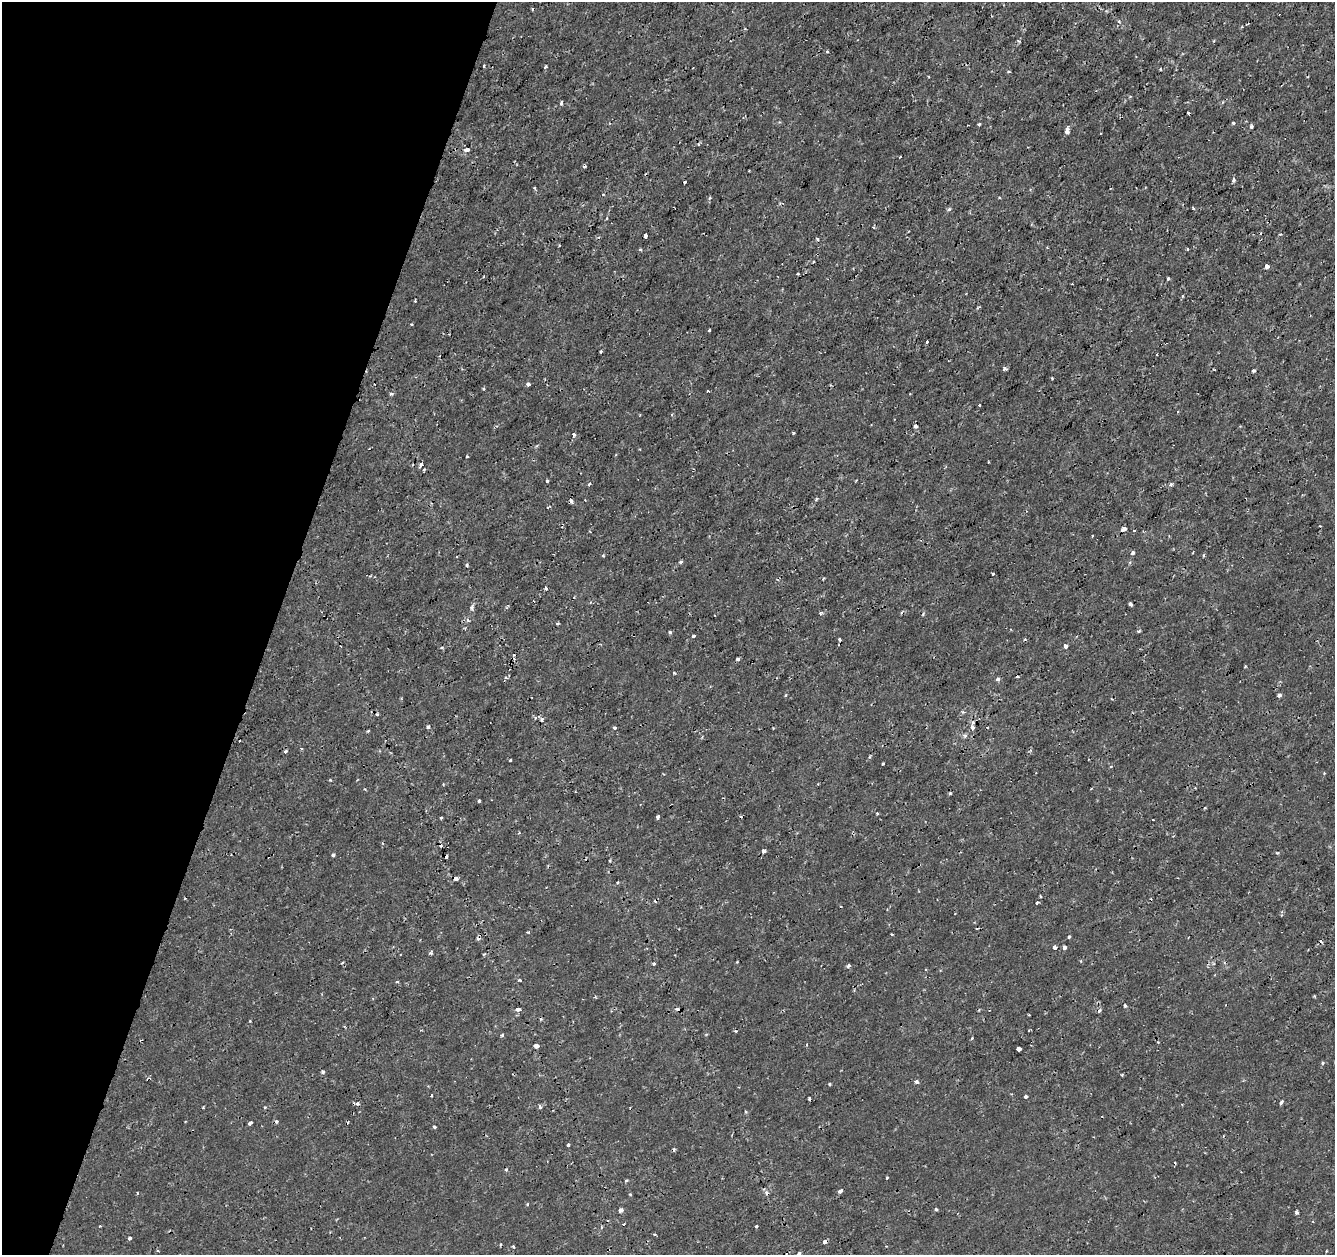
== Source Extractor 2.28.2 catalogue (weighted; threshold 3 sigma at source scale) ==
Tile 9 of 4 x 4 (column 1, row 3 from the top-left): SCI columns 1-1333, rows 1469-2721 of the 5339 x 5501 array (HDU 1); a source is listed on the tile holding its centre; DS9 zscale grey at full resolution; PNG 1337 x 1257 px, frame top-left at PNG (2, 2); no overlay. Shown black and unused: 20% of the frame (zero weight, under 2 of 3 exposures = <1% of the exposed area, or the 3 px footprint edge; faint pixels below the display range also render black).
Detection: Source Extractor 2.28.2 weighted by HDU 2 'WHT'; one run over the whole footprint, this tile lists its part. Background 1.78e-04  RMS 0.0011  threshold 0.00517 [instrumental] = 3 sigma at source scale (4.5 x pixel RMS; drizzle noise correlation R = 1.50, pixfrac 1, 0.0396/0.0396 arcsec/px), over >= 5 px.
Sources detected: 183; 22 cosmic-ray / hot-pixel residue — not listed; the other 161 listed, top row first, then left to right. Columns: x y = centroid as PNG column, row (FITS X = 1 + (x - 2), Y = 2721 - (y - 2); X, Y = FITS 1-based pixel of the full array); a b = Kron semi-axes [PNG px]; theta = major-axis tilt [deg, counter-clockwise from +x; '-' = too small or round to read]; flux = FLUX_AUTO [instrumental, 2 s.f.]
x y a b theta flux
1119 21 4 3 - 0.24
1214 41 4 3 - 0.1
827 51 3 3 - 0.14
484 66 4 2 - 0.1
545 66 5 2 - 0.16
1008 72 3 3 - 0.24
929 77 3 2 - 0.097
1130 96 4 3 - 0.12
561 103 4 3 - 0.29
1188 113 3 3 - 0.37
1233 123 3 3 - 0.23
979 124 3 3 - 0.22
1251 127 4 3 - 0.25
1067 130 9 4 82 0.59
466 150 4 4 - 0.76
900 157 3 2 - 0.12
584 167 3 3 - 0.21
749 171 2 2 - 0.076
1234 180 7 3 89 0.2
684 182 3 3 - 0.59
534 188 3 3 - 0.14
603 195 4 2 - 0.092
1193 208 3 3 - 0.14
949 209 5 4 - 0.21
874 227 4 3 - 0.12
646 236 4 3 - 0.55
817 239 4 3 - 0.17
640 249 3 3 - 0.17
1187 249 3 3 - 0.12
814 261 3 3 - 0.32
1266 266 4 4 - 0.56
798 274 2 2 - 0.12
1168 279 3 3 - 0.26
1183 296 4 3 - 0.13
415 301 3 3 - 0.13
412 324 4 3 - 0.11
709 330 3 2 - 0.15
926 342 3 2 - 0.24
601 351 4 3 - 0.11
1004 368 3 3 - 0.48
1254 371 4 3 - 0.31
1052 378 3 2 - 0.096
528 384 4 3 - 0.53
708 391 3 3 - 0.12
391 394 5 3 - 0.22
979 405 3 3 - 0.26
672 415 4 3 - 0.15
915 426 4 3 - 0.47
793 432 4 2 - 0.12
574 434 5 3 - 0.25
467 456 3 2 - 0.17
421 464 4 3 - 1.3
424 469 5 3 - 0.11
856 480 3 2 - 0.11
547 481 3 3 - 0.19
590 484 4 3 - 0.14
1171 484 4 4 - 0.2
571 500 4 3 - 0.38
548 507 3 2 - 0.21
1124 529 5 4 - 0.59
1092 536 3 2 - 0.12
1133 553 4 3 - 0.58
603 555 4 3 - 0.12
1203 555 4 3 - 0.14
680 562 4 3 - 0.24
467 565 4 3 - 0.15
992 573 3 3 - 0.31
823 579 3 2 - 0.16
546 589 4 3 - 0.26
1130 604 5 3 - 0.21
820 613 5 4 - 0.14
557 623 3 3 - 0.17
1139 631 5 3 - 0.15
670 632 3 3 - 0.26
694 636 4 3 - 0.18
839 639 3 3 - 0.31
1066 646 4 3 - 0.67
441 648 5 3 - 0.14
739 659 3 3 - 0.38
1245 666 3 3 - 0.11
674 673 3 3 - 0.13
1017 677 3 3 - 0.18
506 678 4 3 - 0.11
998 679 4 3 - 1.1
786 695 4 3 - 0.11
1279 695 4 3 - 0.31
963 712 4 4 - 0.16
428 727 4 4 - 0.22
972 727 7 5 -59 0.42
614 728 4 3 - 0.43
301 749 3 3 - 0.15
286 751 3 3 - 0.18
1088 759 3 2 - 0.14
510 760 3 3 - 0.18
883 764 3 3 - 0.2
1324 773 3 3 - 0.091
365 789 4 3 - 0.091
950 794 5 3 - 0.12
479 801 3 3 - 0.17
1205 808 2 2 - 0.11
877 813 3 3 - 0.11
441 817 3 3 - 0.2
657 817 4 3 - 0.48
741 817 4 3 - 0.1
1153 820 2 2 - 0.12
519 833 4 3 - 0.12
763 851 4 3 - 0.49
1277 853 4 4 - 0.13
333 855 3 3 - 0.33
446 857 3 3 - 0.33
456 878 5 4 - 0.42
618 882 4 2 - 0.1
1041 896 3 3 - 0.17
1037 902 3 3 - 0.21
891 934 3 2 - 0.21
1069 937 4 3 - 0.15
478 938 5 4 - 0.26
1054 947 4 4 - 0.64
1064 948 4 4 - 0.41
430 953 5 4 - 0.18
484 954 5 3 - 0.13
654 964 4 3 - 0.13
848 966 4 3 - 0.31
520 980 4 3 - 0.14
397 982 4 3 - 0.11
1315 996 4 3 - 0.12
1125 1006 4 3 - 0.25
519 1009 5 4 - 0.44
541 1019 3 3 - 0.12
502 1035 5 4 - 0.15
972 1038 3 3 - 0.11
807 1045 4 3 - 0.095
536 1046 4 4 - 0.54
1019 1049 4 4 - 1.4
1322 1063 5 4 - 0.18
323 1072 4 3 - 0.24
1122 1075 4 2 - 0.099
916 1082 5 4 - 0.34
431 1096 3 2 - 0.19
1026 1097 3 3 - 0.39
1281 1102 4 3 - 0.31
357 1103 5 4 - 0.41
265 1107 4 3 - 0.14
540 1107 5 3 - 0.24
203 1108 4 3 - 0.095
250 1123 4 3 - 0.45
434 1126 3 3 - 0.34
568 1145 3 3 - 0.26
506 1169 4 3 - 0.2
887 1178 3 2 - 0.11
626 1181 5 3 - 0.18
840 1191 4 3 - 0.36
936 1209 3 3 - 0.25
621 1210 5 4 - 0.44
1297 1213 5 4 - 0.23
624 1224 3 3 - 0.098
756 1226 3 3 - 0.28
655 1235 4 3 - 0.11
130 1238 3 3 - 0.51
825 1242 4 3 - 0.68
798 1254 5 4 - 0.29
Overlapping masked pixels (flux is a lower limit): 2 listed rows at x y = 446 857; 825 1242
Isophote crosses this tile's border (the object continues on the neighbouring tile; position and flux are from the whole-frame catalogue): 1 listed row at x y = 798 1254
Unlisted compact peaks at least as high as the median listed source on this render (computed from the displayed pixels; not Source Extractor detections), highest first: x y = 471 608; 330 780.